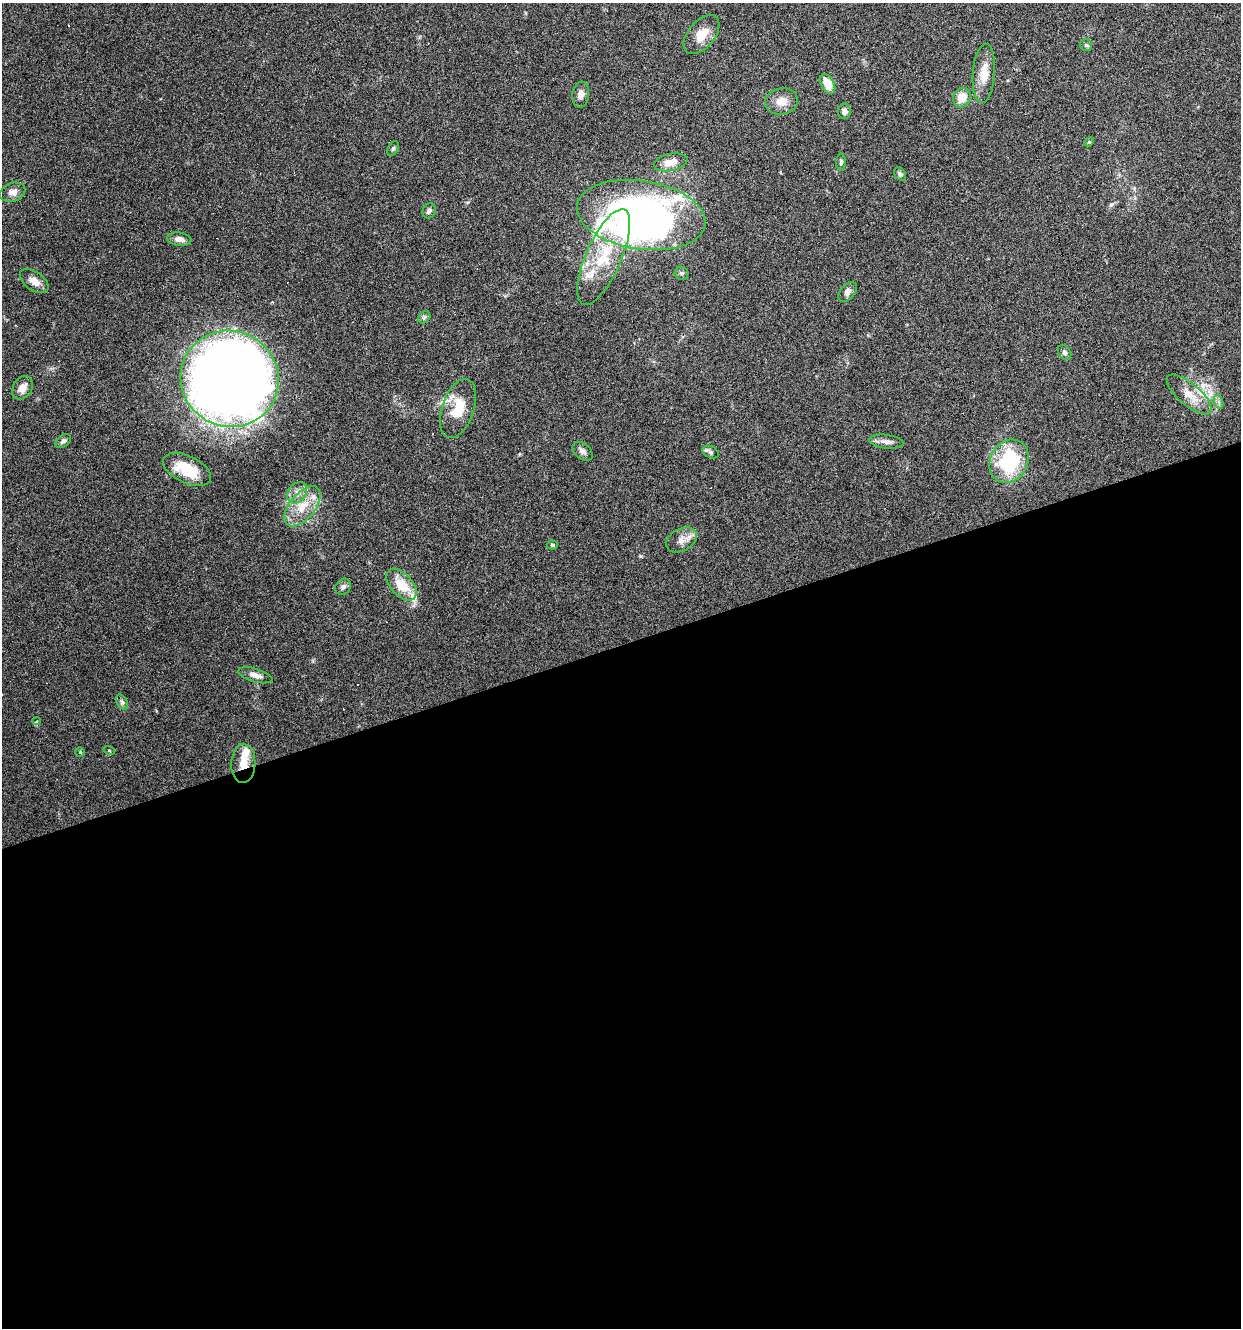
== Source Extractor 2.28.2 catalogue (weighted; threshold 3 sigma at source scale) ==
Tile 15 of 4 x 4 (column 3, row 4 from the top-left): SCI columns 2587-3825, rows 1-1326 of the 5121 x 5305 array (HDU 1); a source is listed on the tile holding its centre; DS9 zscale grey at full resolution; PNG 1243 x 1330 px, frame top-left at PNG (2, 3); each listed source drawn as its Kron ellipse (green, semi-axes under 4 px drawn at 4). Shown black and unused: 52% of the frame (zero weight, under 3 of 6 exposures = <1% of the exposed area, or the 3 px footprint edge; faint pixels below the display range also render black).
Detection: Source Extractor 2.28.2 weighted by HDU 2 'WHT'; one run over the whole footprint, this tile lists its part. Background 0.0684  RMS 0.0041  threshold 0.0167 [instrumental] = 3 sigma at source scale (4.09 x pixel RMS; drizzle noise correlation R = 1.36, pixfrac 0.8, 0.0396/0.0396 arcsec/px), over >= 5 px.
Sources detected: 63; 1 inside a brighter object's white glare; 10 cosmic-ray / hot-pixel residue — neither listed nor drawn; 6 inside a brighter listed object's ellipse — not listed separately; the other 46 listed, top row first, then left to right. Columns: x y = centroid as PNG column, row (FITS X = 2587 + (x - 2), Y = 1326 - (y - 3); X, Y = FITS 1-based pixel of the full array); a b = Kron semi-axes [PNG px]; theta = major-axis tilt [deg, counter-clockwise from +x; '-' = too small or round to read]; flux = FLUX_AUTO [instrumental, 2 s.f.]
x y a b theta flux
701 35 23 13 50 6.3
1086 45 6 6 - 0.68
984 73 30 11 86 6.6
827 84 11 6 -60 6.4
581 95 13 8 82 2.4
962 98 10 8 64 5.3
781 101 16 13 10 4.2
844 111 7 6 - 1.5
1089 142 5 4 - 0.45
393 149 8 5 63 0.67
671 162 17 8 12 4.7
841 162 8 5 88 0.79
900 174 7 5 -55 1
13 192 13 9 17 2.7
429 211 8 6 63 0.94
641 215 65 34 -9 210
179 239 12 6 -8 2.3
604 257 52 18 66 20
682 273 7 6 - 0.92
34 281 16 9 -35 3.2
847 292 11 7 51 1.9
424 317 7 5 45 0.81
1065 352 8 6 -56 0.99
230 379 49 48 - 540
22 388 12 9 57 3.2
1189 395 28 10 -40 6.2
1219 402 7 4 -71 0.85
458 409 31 16 71 11
63 441 9 5 35 1.2
886 442 17 7 -6 2.3
582 451 12 7 -38 1.6
710 452 9 5 -27 1.1
1009 461 22 18 62 29
187 469 26 13 -25 14
297 493 11 9 52 2.8
302 506 24 12 50 8
681 540 16 11 29 3.3
552 545 5 4 - 0.7
401 585 19 11 -47 9.4
343 587 9 7 48 1.3
255 675 17 6 -16 2.4
122 702 8 5 -59 0.96
37 721 4 4 - 0.67
109 750 6 3 -20 0.37
80 752 5 5 - 0.47
243 763 19 12 88 5.5
Overlapping masked pixels (flux is a lower limit): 1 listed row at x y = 243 763